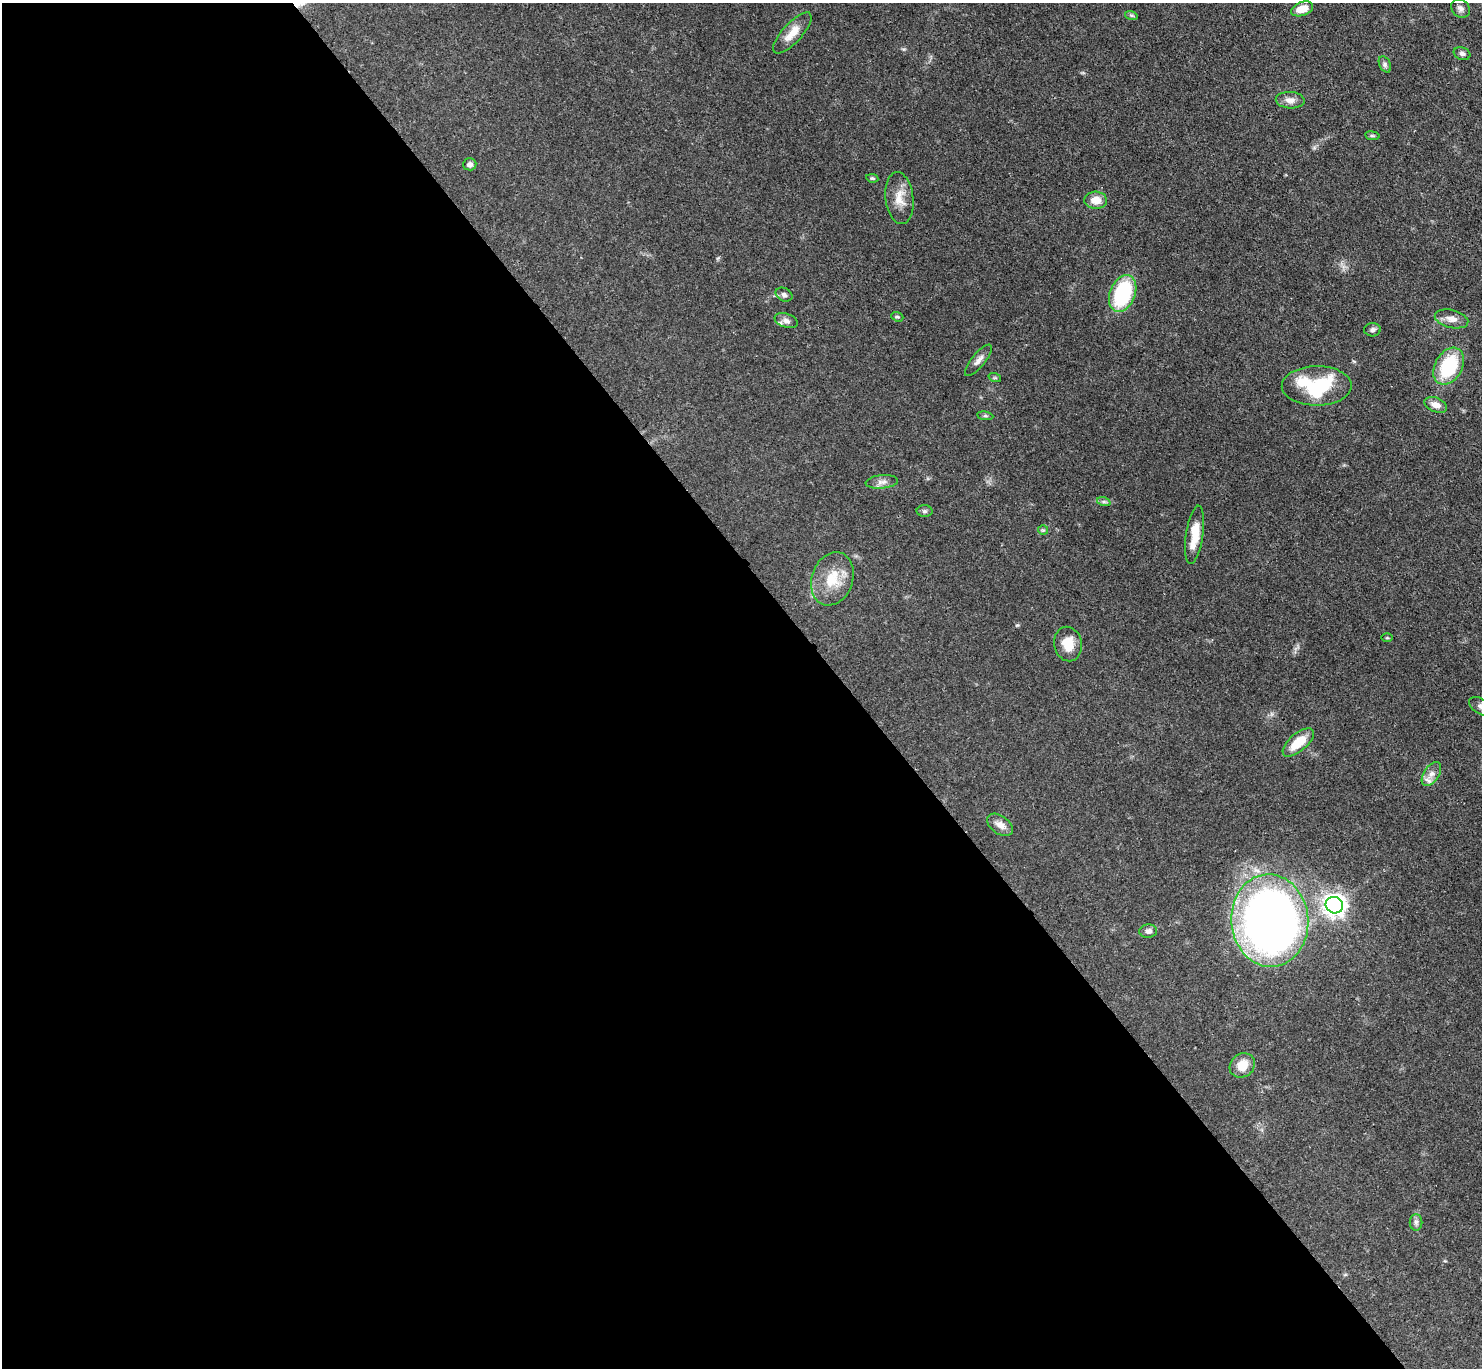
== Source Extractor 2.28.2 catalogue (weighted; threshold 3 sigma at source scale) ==
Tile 9 of 4 x 4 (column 1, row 3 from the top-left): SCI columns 1-1480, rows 1664-3029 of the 5921 x 5916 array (HDU 1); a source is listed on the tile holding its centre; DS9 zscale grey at full resolution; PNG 1484 x 1370 px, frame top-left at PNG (2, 3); each listed source drawn as its Kron ellipse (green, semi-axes under 4 px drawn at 4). Shown black and unused: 57% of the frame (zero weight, under 3 of 4 exposures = <1% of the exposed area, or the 3 px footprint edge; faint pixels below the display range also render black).
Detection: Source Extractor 2.28.2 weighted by HDU 2 'WHT'; one run over the whole footprint, this tile lists its part. Background 0.0763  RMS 0.004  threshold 0.0181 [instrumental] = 3 sigma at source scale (4.5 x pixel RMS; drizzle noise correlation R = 1.50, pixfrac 1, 0.05/0.05 arcsec/px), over >= 5 px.
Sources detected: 43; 2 inside a brighter listed object's ellipse — not listed separately; the other 41 listed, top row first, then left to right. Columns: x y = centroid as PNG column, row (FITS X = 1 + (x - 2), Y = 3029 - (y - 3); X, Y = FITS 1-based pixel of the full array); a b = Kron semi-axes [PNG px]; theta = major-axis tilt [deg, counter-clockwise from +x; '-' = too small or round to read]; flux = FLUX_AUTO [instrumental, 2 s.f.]
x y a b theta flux
1460 8 10 8 -44 1.6
1302 9 11 6 20 5.1
1131 15 6 4 -18 0.61
792 33 26 9 48 6
1462 54 8 6 -20 1.2
1385 64 8 5 -64 1
1290 100 14 8 -3 2.9
1372 136 7 3 -8 0.59
470 164 6 6 - 1.4
872 178 6 4 -9 0.64
899 198 26 14 -83 6.5
1096 200 11 8 -4 4.6
1123 293 19 12 67 35
784 295 9 6 -26 1.2
897 317 6 4 -19 0.57
1451 319 17 9 -14 3.4
786 321 12 7 -19 1.7
1372 330 8 6 5 1.2
978 360 19 6 50 2.5
1449 366 20 13 61 27
995 378 6 4 -18 0.54
1317 386 35 20 0 31
1436 405 12 7 -21 3.2
985 416 8 4 -8 0.63
882 482 16 6 5 2.3
1104 502 7 4 -18 0.84
924 511 8 6 -1 0.94
1043 530 5 5 - 0.56
1195 535 29 8 81 8.1
832 579 27 20 71 12
1387 638 5 3 - 0.39
1068 644 17 14 -78 7.4
1481 707 14 7 -30 2
1298 742 19 8 40 9
1431 774 13 7 57 2.5
1000 825 14 9 -35 3.1
1334 905 9 8 - 280
1270 921 46 38 -85 350
1148 931 9 6 6 1.7
1242 1065 13 11 39 6.2
1416 1222 8 6 -90 1.2
Isophote crosses this tile's border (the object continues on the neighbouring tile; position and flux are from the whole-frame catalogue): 1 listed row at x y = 1481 707
Unlisted compact peaks at least as high as the median listed source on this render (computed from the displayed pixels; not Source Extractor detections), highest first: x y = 1017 625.